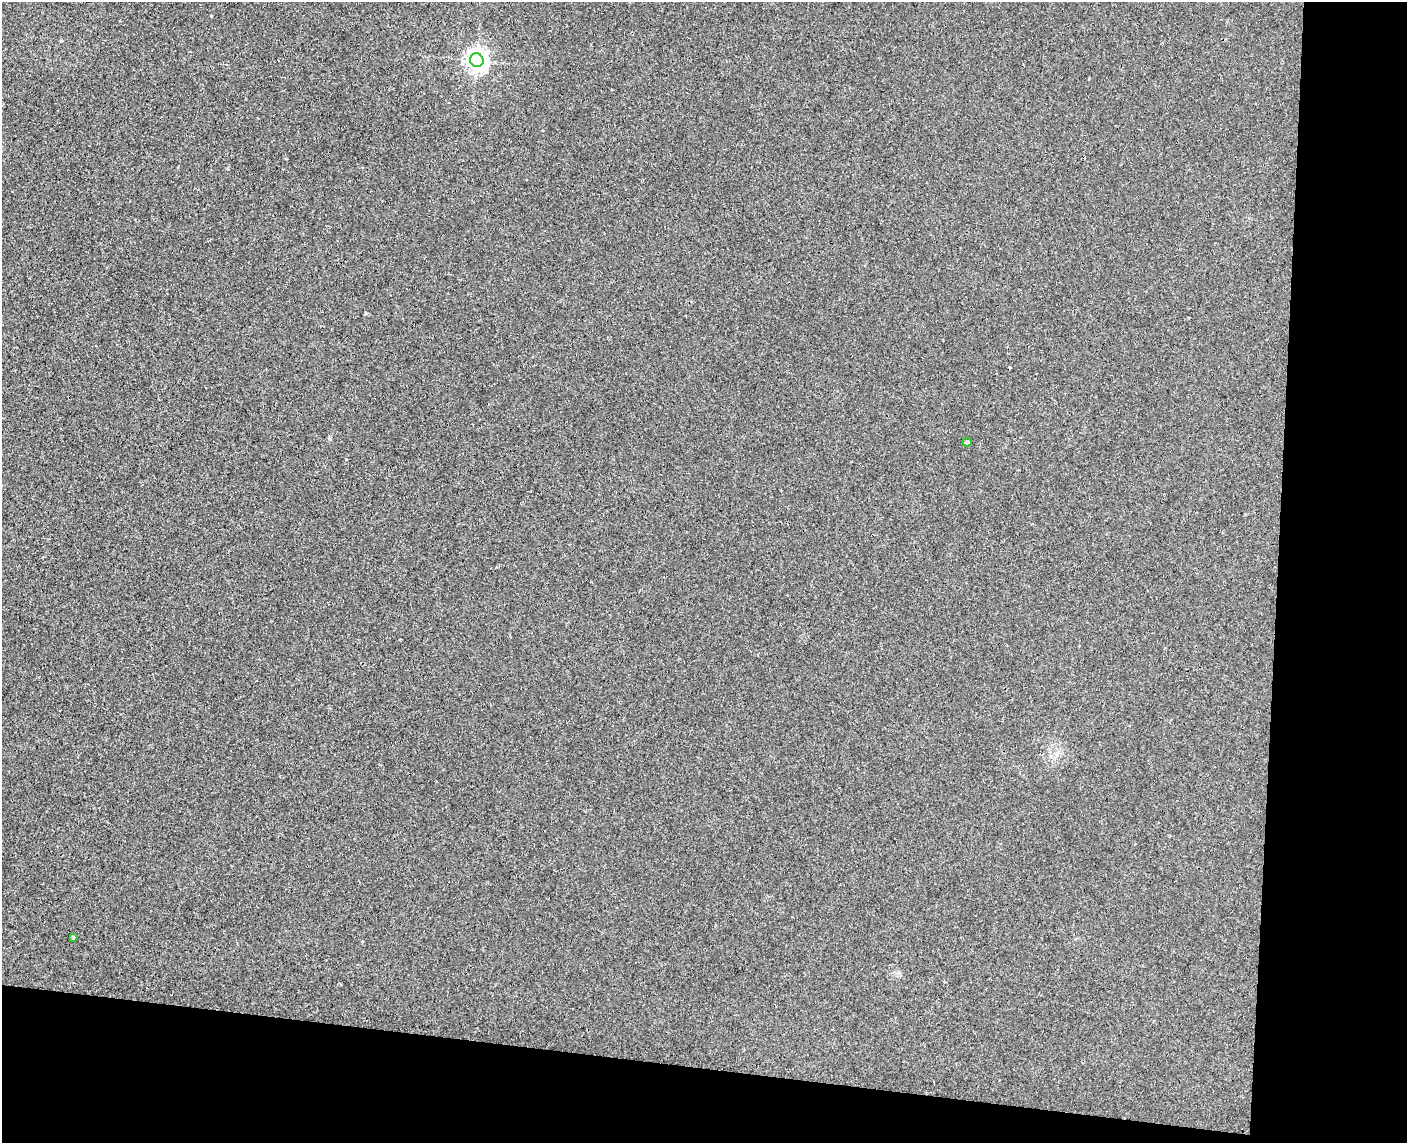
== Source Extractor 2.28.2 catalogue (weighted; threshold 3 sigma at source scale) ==
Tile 12 of 3 x 4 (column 3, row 4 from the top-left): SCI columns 2972-4376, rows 9-1149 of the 4649 x 4581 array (HDU 1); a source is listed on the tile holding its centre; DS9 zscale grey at full resolution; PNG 1409 x 1145 px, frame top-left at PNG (2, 2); each listed source drawn as its Kron ellipse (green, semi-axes under 4 px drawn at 4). Shown black and unused: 16% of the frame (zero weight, under 3 of 4 exposures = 6% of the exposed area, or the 3 px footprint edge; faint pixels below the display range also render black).
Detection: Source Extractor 2.28.2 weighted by HDU 2 'WHT'; one run over the whole footprint, this tile lists its part. Background 0.00389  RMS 0.004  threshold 0.018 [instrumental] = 3 sigma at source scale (4.5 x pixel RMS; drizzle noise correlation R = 1.50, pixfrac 1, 0.05/0.05 arcsec/px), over >= 5 px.
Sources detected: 4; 1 cosmic-ray / hot-pixel residue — neither listed nor drawn; the other 3 listed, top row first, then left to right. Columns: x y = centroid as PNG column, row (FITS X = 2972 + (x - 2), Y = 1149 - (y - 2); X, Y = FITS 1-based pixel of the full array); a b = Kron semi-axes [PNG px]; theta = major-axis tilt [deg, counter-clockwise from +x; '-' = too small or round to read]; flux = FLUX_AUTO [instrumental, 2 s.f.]
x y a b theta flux
477 60 7 6 - 230
967 442 4 3 - 0.8
73 937 3 3 - 0.75